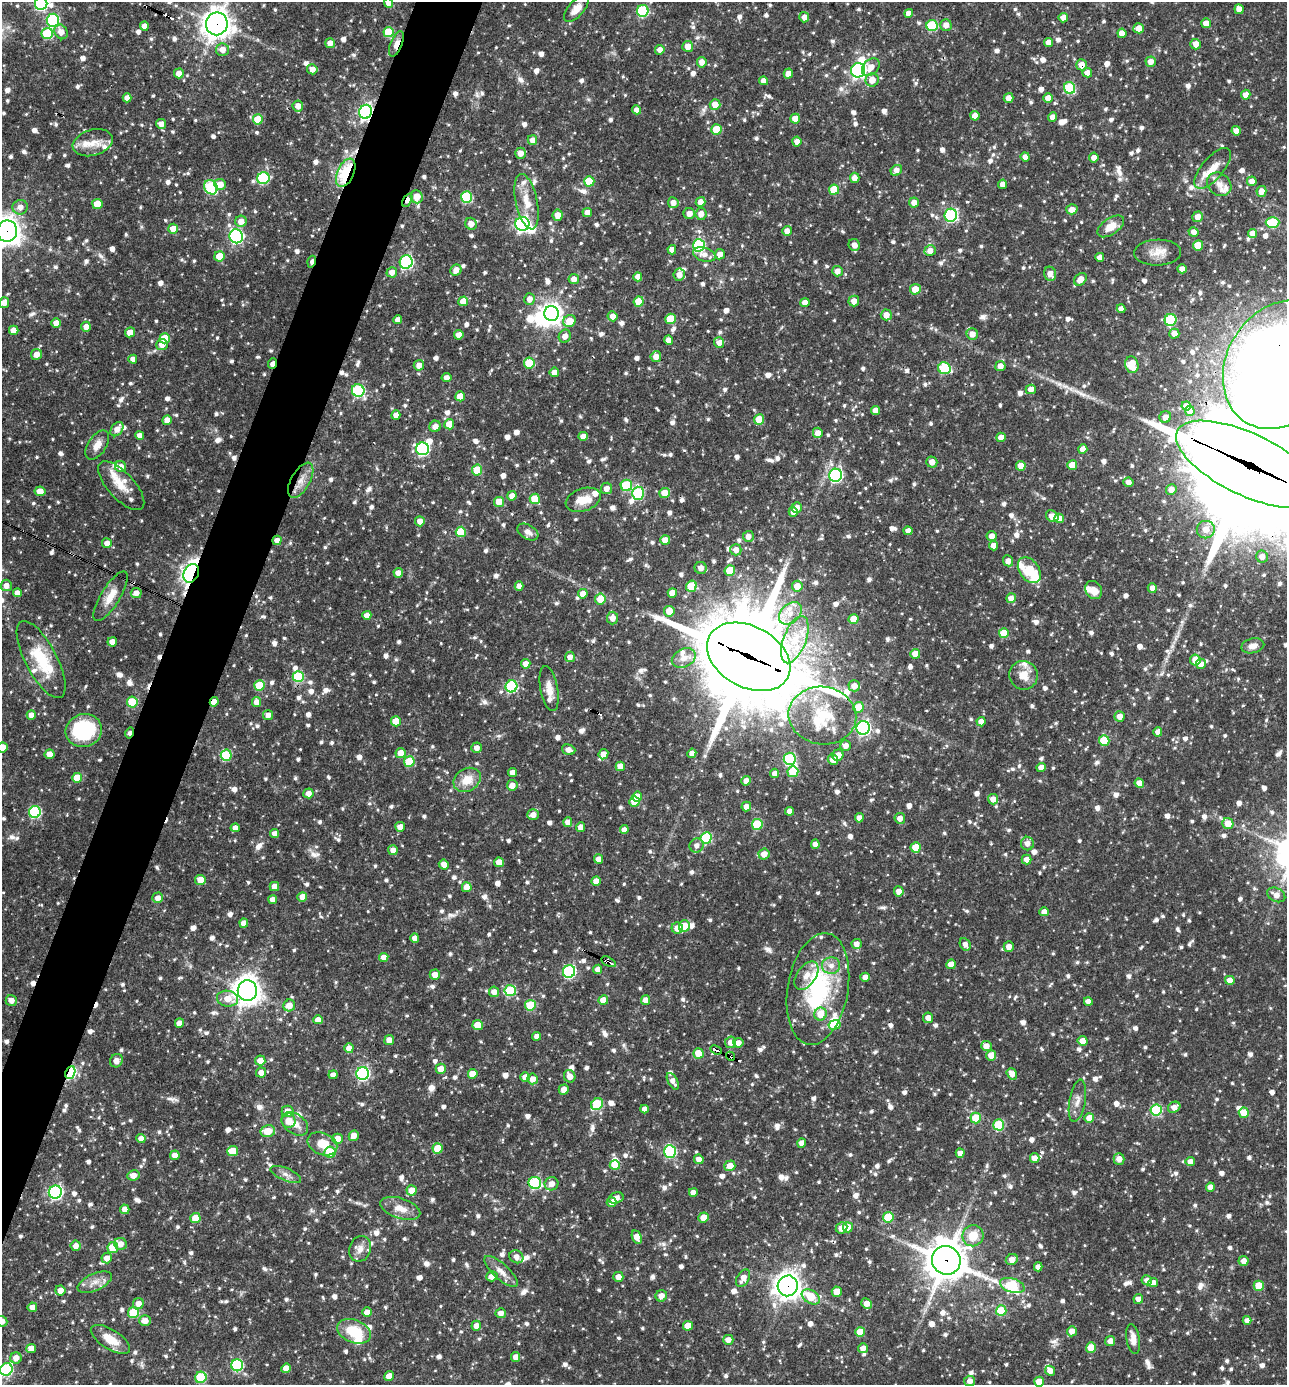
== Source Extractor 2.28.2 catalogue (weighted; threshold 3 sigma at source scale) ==
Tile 7 of 4 x 4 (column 3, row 2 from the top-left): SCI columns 2843-4127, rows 2768-4150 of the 5550 x 5536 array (HDU 1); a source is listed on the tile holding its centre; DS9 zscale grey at full resolution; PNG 1289 x 1387 px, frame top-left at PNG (2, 2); each listed source drawn as its Kron ellipse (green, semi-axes under 4 px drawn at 4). Shown black and unused: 4% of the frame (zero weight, under 3 of 4 exposures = <1% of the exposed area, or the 3 px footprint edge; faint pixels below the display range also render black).
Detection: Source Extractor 2.28.2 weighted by HDU 2 'WHT'; one run over the whole footprint, this tile lists its part. Background 0.0642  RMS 0.0036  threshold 0.016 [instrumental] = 3 sigma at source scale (4.5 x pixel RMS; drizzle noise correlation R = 1.50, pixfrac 1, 0.05/0.05 arcsec/px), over >= 5 px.
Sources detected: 1432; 9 inside a brighter object's white glare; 10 cosmic-ray / hot-pixel residue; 1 long thin detection or spike segment (spike, bleed or trail) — neither listed nor drawn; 34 inside a brighter listed object's ellipse — not listed separately; of the other 1378, all 500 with FLUX_AUTO >= 2.08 (the completeness limit of this list) listed and drawn (878 fainter detections not listed), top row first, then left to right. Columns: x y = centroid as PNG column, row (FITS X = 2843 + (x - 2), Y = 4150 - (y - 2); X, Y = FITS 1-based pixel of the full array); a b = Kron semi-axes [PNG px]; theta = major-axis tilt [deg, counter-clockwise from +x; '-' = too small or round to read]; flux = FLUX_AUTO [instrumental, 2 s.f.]
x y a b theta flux
388 3 5 4 - 2.5
41 4 6 6 - 46
576 9 16 7 47 4.1
1239 9 5 4 - 2.9
643 11 6 6 - 34
909 13 4 4 - 2.6
804 17 5 5 - 2.3
1063 18 5 4 - 2.6
53 20 6 6 - 38
1206 23 5 5 - 3
217 24 11 11 - 390
946 25 6 5 - 2.8
144 26 4 4 - 3
932 26 5 5 - 23
1139 28 5 5 - 4.6
61 32 7 6 - 3.2
388 32 5 5 - 11
1122 33 5 4 - 2.7
47 34 6 5 - 18
330 43 5 4 - 2.4
1049 43 4 4 - 3
396 44 13 5 67 2.9
1196 44 5 5 - 3.3
688 46 5 5 - 3.6
222 50 6 6 - 2.8
660 50 5 4 - 2.7
702 62 5 5 - 2.7
1151 62 5 5 - 2.8
1081 65 5 5 - 3.1
871 67 10 7 43 3.7
312 69 5 5 - 3
858 70 7 7 - 69
179 73 5 5 - 2.9
1087 73 5 4 - 2.4
788 74 5 4 - 2.9
872 80 6 6 - 4.2
764 81 4 4 - 2.6
1070 88 6 5 - 25
1246 95 5 4 - 3.3
127 98 4 4 - 2.3
1008 98 5 4 - 2.9
1048 98 4 4 - 3.4
715 105 5 5 - 4.1
298 106 5 5 - 2.7
636 110 4 4 - 2.2
366 112 7 6 - 96
975 116 5 4 - 2.8
1053 117 5 4 - 2.9
258 119 5 5 - 11
795 119 5 4 - 4.4
161 124 5 4 - 2.7
716 129 5 5 - 9.2
1236 131 5 4 - 2.5
532 140 5 4 - 2.4
797 141 5 4 - 2.1
93 143 20 13 16 5.6
520 153 5 5 - 3
1025 157 5 4 - 2.4
1094 158 5 4 - 2.5
1213 168 25 10 50 6.1
896 170 6 5 - 2.9
346 173 15 8 66 30
263 178 6 6 - 32
855 178 5 5 - 2.5
589 181 5 5 - 11
1252 181 5 5 - 2.7
220 184 6 5 - 3.7
1003 184 5 4 - 2.9
1219 184 13 10 -41 3.1
211 187 7 6 - 32
834 190 5 5 - 9.5
1261 191 5 5 - 3.2
417 197 6 6 - 4.9
467 197 6 5 - 28
407 200 7 4 65 2.5
527 202 28 11 -78 6.8
700 202 5 4 - 2.6
914 202 5 5 - 2.6
673 203 5 5 - 2.3
97 204 5 5 - 7.1
20 207 7 7 - 2.7
1072 209 5 5 - 2.8
587 212 5 4 - 2.8
689 213 5 5 - 2.7
701 214 6 5 - 2.7
558 215 5 5 - 3.8
951 215 6 6 - 48
1198 217 6 5 - 2.9
241 221 6 5 - 3.4
1272 222 7 5 0 18
471 224 6 5 - 2.7
522 224 7 7 - 98
1111 226 15 8 34 5.2
173 229 5 5 - 4.5
7 231 10 10 - 370
787 231 5 5 - 2.2
1194 232 5 5 - 2.2
1252 233 4 4 - 3.2
236 236 7 6 - 67
699 245 6 6 - 38
854 245 6 5 - 2.6
1198 245 5 5 - 7.4
672 250 4 4 - 2.3
930 251 5 5 - 3
1158 253 23 13 2 5
704 254 11 7 -16 2.5
720 254 5 5 - 2.6
219 256 5 5 - 6.1
1100 257 4 4 - 2.2
312 262 6 3 73 2.4
406 262 7 6 - 47
1182 269 4 4 - 2.6
456 270 6 5 - 2.8
837 271 5 5 - 2.4
392 272 5 5 - 2.6
1050 274 7 6 - 3
679 275 6 5 - 2.7
638 277 4 4 - 3.1
574 279 5 5 - 2.6
1080 279 7 5 47 3.6
915 289 5 5 - 5.2
529 299 6 5 - 2.2
463 301 5 4 - 4.2
854 301 5 5 - 2.8
639 302 5 5 - 7.7
805 302 4 4 - 2.7
4 303 5 5 - 3
1121 309 4 4 - 2.2
551 314 7 7 - 220
886 315 5 5 - 2.8
613 316 5 5 - 2.3
670 319 5 5 - 10
398 320 4 4 - 2.4
1171 320 6 6 - 24
569 321 6 6 - 6.2
56 323 5 4 - 2.6
86 327 5 5 - 2.5
14 330 5 4 - 4.5
130 332 5 4 - 3.8
972 334 6 5 - 2.8
1174 334 5 5 - 2.8
459 335 5 4 - 2.5
565 336 7 6 - 2.4
165 338 5 5 - 6.8
669 340 5 4 - 3.2
719 342 5 5 - 2.5
162 344 5 5 - 3
37 354 5 5 - 2.7
656 357 5 5 - 2.7
133 359 4 4 - 2.5
529 363 5 5 - 13
272 364 5 3 - 2.4
419 365 5 5 - 2.7
1132 365 8 6 -75 10
1281 365 68 54 58 650
1000 366 5 5 - 2.7
944 368 6 6 - 24
554 372 4 4 - 2.5
447 378 5 4 - 2.5
1031 389 5 5 - 3.2
358 391 6 6 - 40
460 396 5 5 - 6.2
1186 406 5 4 - 2.9
875 410 4 4 - 2.2
1190 411 5 5 - 2.5
396 415 5 4 - 2.4
1165 417 6 6 - 2.6
759 419 5 5 - 6
167 420 5 4 - 2.8
449 424 5 5 - 6.5
435 426 6 5 - 2.3
117 429 8 5 54 3.1
818 433 5 5 - 3.4
140 435 4 4 - 2.3
583 436 5 4 - 3.4
1001 437 5 4 - 3
97 445 16 9 57 3.5
423 449 6 6 - 51
1083 449 5 4 - 2.8
932 462 5 5 - 2.5
1248 464 78 31 -25 15000
1072 465 5 5 - 6.6
1021 466 5 4 - 3.7
121 467 5 5 - 2.4
477 470 5 5 - 8.4
835 475 6 6 - 60
301 480 19 9 60 4.5
1128 482 5 4 - 2.2
626 485 6 5 - 21
121 486 31 13 -47 6.2
606 488 6 5 - 2.5
1171 490 5 5 - 2.8
40 491 5 5 - 3.1
638 493 6 6 - 28
665 493 5 5 - 4.8
512 496 5 4 - 3
535 499 5 5 - 9.5
583 500 18 11 19 5.4
499 502 5 5 - 5.3
797 508 5 5 - 2.8
793 512 5 4 - 2.8
1052 516 7 5 -42 4
1059 518 5 4 - 3.5
420 521 5 5 - 2.6
1206 530 9 8 - 3.4
908 531 4 4 - 2.2
461 532 5 5 - 12
528 532 11 7 -31 2.3
748 536 5 5 - 2.2
992 536 5 5 - 2.5
277 540 5 4 - 2.4
665 540 5 5 - 3.7
107 543 5 5 - 2.5
994 546 5 4 - 2.5
736 550 5 5 - 2.6
1262 557 6 6 - 2.6
1008 561 5 5 - 2.4
701 568 6 6 - 2.4
1029 570 14 9 -54 13
730 571 5 5 - 7.4
191 573 10 7 66 110
398 573 5 4 - 2.6
6 585 5 5 - 2.3
519 586 4 4 - 2.3
691 586 6 5 - 9
797 586 5 5 - 3.8
1152 588 5 4 - 2.3
1094 590 9 8 - 3.4
17 593 4 4 - 2.4
136 593 5 5 - 2.6
672 593 5 4 - 3.8
583 594 5 5 - 3.8
111 596 28 9 58 5.7
1011 598 5 5 - 2.3
600 599 5 5 - 6
669 611 5 5 - 4.9
790 613 13 9 43 3.7
367 615 4 4 - 2.4
613 618 6 5 - 2.8
854 619 5 5 - 5.9
1004 633 5 5 - 7.2
795 640 25 11 69 10
112 642 5 4 - 3
1253 646 11 7 13 2.5
915 654 5 5 - 4.9
570 657 5 5 - 2.4
749 657 44 30 -29 6000
684 658 12 9 25 3.2
41 660 43 16 -62 16
1195 660 5 5 - 4.1
526 664 5 5 - 2.5
1201 664 5 5 - 2.7
1023 675 14 14 - 5
298 677 5 5 - 24
259 685 5 5 - 12
511 686 6 6 - 34
854 686 6 5 - 2.7
549 688 23 8 -79 4
132 702 5 5 - 14
214 702 5 4 - 3.2
257 702 5 5 - 3.1
859 707 5 5 - 8.2
31 715 5 4 - 2.7
268 715 5 5 - 2.6
822 716 34 29 -8 20
1120 716 5 5 - 3
396 721 5 5 - 7.6
981 722 4 4 - 2.4
863 728 7 6 - 74
84 731 18 16 15 32
1158 732 4 4 - 2.6
130 733 5 3 - 2.1
1104 741 5 5 - 12
845 746 5 5 - 2.4
2 748 5 5 - 4.9
477 748 5 5 - 2.3
569 750 7 5 -17 2.4
400 753 5 5 - 3.6
692 753 4 4 - 2.5
50 754 5 5 - 4.5
603 754 5 4 - 2.9
226 755 5 5 - 18
838 755 6 5 - 2.9
790 759 6 6 - 28
833 759 5 5 - 3.2
409 761 5 5 - 14
620 766 5 5 - 4.2
1041 768 4 4 - 2.9
793 772 5 5 - 10
512 773 4 4 - 2.8
775 773 4 4 - 2.3
77 778 5 5 - 7.7
467 780 14 11 31 5.9
746 781 5 4 - 2.4
1139 783 5 4 - 3.4
512 785 5 5 - 2.8
308 793 5 5 - 2.6
637 796 5 5 - 5.2
993 799 5 5 - 2.6
634 802 5 5 - 5.6
746 807 5 4 - 2.3
790 811 4 4 - 2.7
35 812 6 6 - 37
533 815 6 5 - 2.7
859 818 4 4 - 2.4
900 818 5 5 - 2.5
568 822 5 4 - 2.4
757 824 5 5 - 18
1228 824 6 5 - 5
400 827 5 5 - 3.1
580 827 5 4 - 2.6
235 828 4 4 - 2.5
624 830 4 4 - 2.3
275 834 4 4 - 2.4
706 838 6 5 - 22
1027 843 7 6 - 2.2
815 844 4 4 - 2.4
697 845 7 7 - 2.3
916 847 5 5 - 5.9
393 850 5 5 - 2.5
764 854 5 5 - 3.1
598 859 5 4 - 2.6
1027 860 5 5 - 2.5
499 862 5 5 - 4.3
444 865 5 5 - 2.7
200 880 5 5 - 5
596 881 4 4 - 2.7
274 887 4 4 - 3
467 887 5 5 - 4.5
899 891 5 5 - 2.5
1276 895 9 6 -27 2.8
302 897 5 5 - 3.3
158 898 5 5 - 2.3
272 899 4 4 - 2.4
1044 912 4 4 - 2.5
244 923 4 4 - 3
684 926 5 5 - 8.3
677 928 5 5 - 3.3
415 938 4 4 - 2.4
856 944 5 5 - 2.5
965 944 6 5 - 2.1
1009 947 5 5 - 2.6
384 957 5 4 - 3
609 962 8 3 -27 3
951 964 5 4 - 4.1
831 966 9 8 - 2.6
598 969 5 4 - 2.4
569 971 6 6 - 48
435 975 5 5 - 3.4
806 976 16 9 55 3.7
865 977 4 4 - 2.8
1230 980 5 4 - 3.8
818 989 56 30 80 41
247 991 10 9 - 360
510 991 6 5 - 21
494 992 5 5 - 2.7
227 999 11 8 -7 5
603 1000 5 5 - 5.4
646 1000 5 4 - 3.2
11 1001 6 5 - 2.7
1088 1002 4 4 - 2.5
289 1005 6 6 - 3.4
530 1005 5 5 - 14
820 1014 6 6 - 6.1
928 1018 5 5 - 2.7
318 1020 5 4 - 3.3
179 1023 5 4 - 2.7
478 1025 5 5 - 6.8
835 1025 6 5 - 8.2
537 1036 4 4 - 2.3
389 1040 5 5 - 2.9
1082 1041 5 5 - 3.9
731 1042 6 5 - 2.9
738 1043 5 4 - 2.5
986 1046 5 5 - 2.7
349 1048 5 4 - 2.7
716 1050 6 3 -23 45
698 1053 5 5 - 6.9
991 1055 5 5 - 3.7
730 1056 5 3 - 17
116 1061 7 6 - 2.2
260 1061 5 5 - 3.9
441 1069 5 5 - 4.2
70 1072 6 4 67 47
261 1073 5 5 - 2.4
363 1073 6 6 - 60
473 1074 5 5 - 4.5
1012 1074 6 5 - 3
333 1075 4 4 - 2.3
570 1076 6 5 - 3.1
525 1077 5 4 - 3
533 1079 5 5 - 2.9
673 1081 9 4 -61 2.2
564 1089 5 5 - 2.6
1077 1101 21 8 80 3
597 1104 6 5 - 20
1174 1107 6 5 - 2.6
645 1109 4 4 - 2.1
1156 1110 6 5 - 27
288 1111 6 5 - 3.7
1244 1113 5 5 - 7
976 1118 5 5 - 10
1089 1118 5 4 - 4.1
288 1121 7 7 - 4.3
295 1124 15 9 -35 4
999 1125 5 5 - 22
268 1131 7 6 - 6
354 1136 5 4 - 2.7
141 1138 4 4 - 2.7
338 1139 5 5 - 4.8
802 1143 4 4 - 2.6
322 1144 15 10 -24 7
438 1148 5 5 - 7.8
233 1151 5 5 - 8.6
670 1151 6 6 - 36
330 1152 6 5 - 10
960 1153 4 4 - 2.4
175 1155 5 4 - 2.7
1035 1158 5 5 - 3
699 1159 5 4 - 2.6
1119 1159 6 5 - 2.8
1190 1162 4 4 - 2.6
615 1165 5 5 - 5.6
730 1166 5 5 - 4.7
286 1174 16 6 -23 2.1
133 1175 6 5 - 3.1
535 1183 6 6 - 33
551 1184 7 6 - 2.9
1210 1187 4 4 - 2.8
412 1190 5 5 - 5.2
55 1192 6 6 - 67
693 1192 4 4 - 2.6
616 1198 8 5 16 2.3
611 1202 5 4 - 2.7
400 1208 20 10 -18 4.6
125 1209 5 4 - 2.5
704 1217 5 5 - 4.1
888 1217 5 5 - 13
195 1218 5 5 - 6.7
848 1227 5 5 - 5.2
842 1228 6 5 - 3.8
973 1236 11 10 - 6.8
637 1237 7 4 -66 3.7
120 1244 6 6 - 2.7
76 1246 5 5 - 2.3
113 1248 5 5 - 9.8
360 1249 13 10 69 3.2
516 1257 7 6 - 2.3
107 1258 5 5 - 2.6
1012 1259 6 5 - 3.2
946 1260 15 14 - 960
1244 1261 5 5 - 2.7
1038 1267 4 4 - 2.1
501 1271 21 7 -42 3.3
492 1276 6 5 - 3
618 1277 5 5 - 2.9
743 1278 9 6 59 3.5
1147 1280 5 5 - 2.1
95 1282 18 8 24 3.5
1153 1283 5 4 - 2.6
788 1286 10 10 - 320
1012 1286 13 7 -19 27
1259 1286 5 5 - 8.5
60 1290 5 5 - 3
837 1292 5 5 - 5.6
661 1296 6 5 - 2.9
811 1297 10 6 -33 9.4
1138 1299 5 5 - 2.6
867 1303 5 5 - 2.9
138 1304 6 5 - 2.5
32 1307 5 4 - 2.5
1001 1311 5 5 - 13
134 1312 5 5 - 14
367 1312 5 4 - 3.3
501 1313 5 5 - 2.6
1247 1320 4 4 - 2.2
2 1321 6 5 - 2.6
145 1321 6 5 - 2.9
476 1326 5 4 - 2.5
688 1326 5 5 - 5.5
354 1331 17 11 -20 12
1072 1331 5 5 - 2.9
860 1332 5 5 - 6.4
110 1339 22 9 -32 6.7
1133 1339 15 6 -81 3
728 1340 5 5 - 2.6
1110 1341 5 5 - 3
31 1348 5 4 - 2.7
863 1348 5 5 - 2.4
1091 1348 5 5 - 6.6
516 1357 5 4 - 2.7
16 1358 5 5 - 3
237 1365 6 6 - 35
286 1368 5 4 - 3.4
6 1369 6 6 - 37
1050 1371 5 4 - 2.4
389 1376 5 4 - 2.8
201 1377 6 5 - 19
970 1381 5 5 - 2.2
1039 1382 5 5 - 7.2
Overlapping masked pixels (flux is a lower limit): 26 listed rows (the first 20) at x y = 217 24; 396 44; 1081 65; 366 112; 346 173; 407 200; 701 214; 1111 226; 7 231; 312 262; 272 364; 1281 365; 1248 464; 301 480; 277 540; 191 573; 749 657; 214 702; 130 733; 609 962
Isophote crosses this tile's border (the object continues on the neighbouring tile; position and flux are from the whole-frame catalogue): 12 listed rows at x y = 388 3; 41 4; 643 11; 217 24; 7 231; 4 303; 1281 365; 1248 464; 2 748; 2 1321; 6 1369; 1039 1382